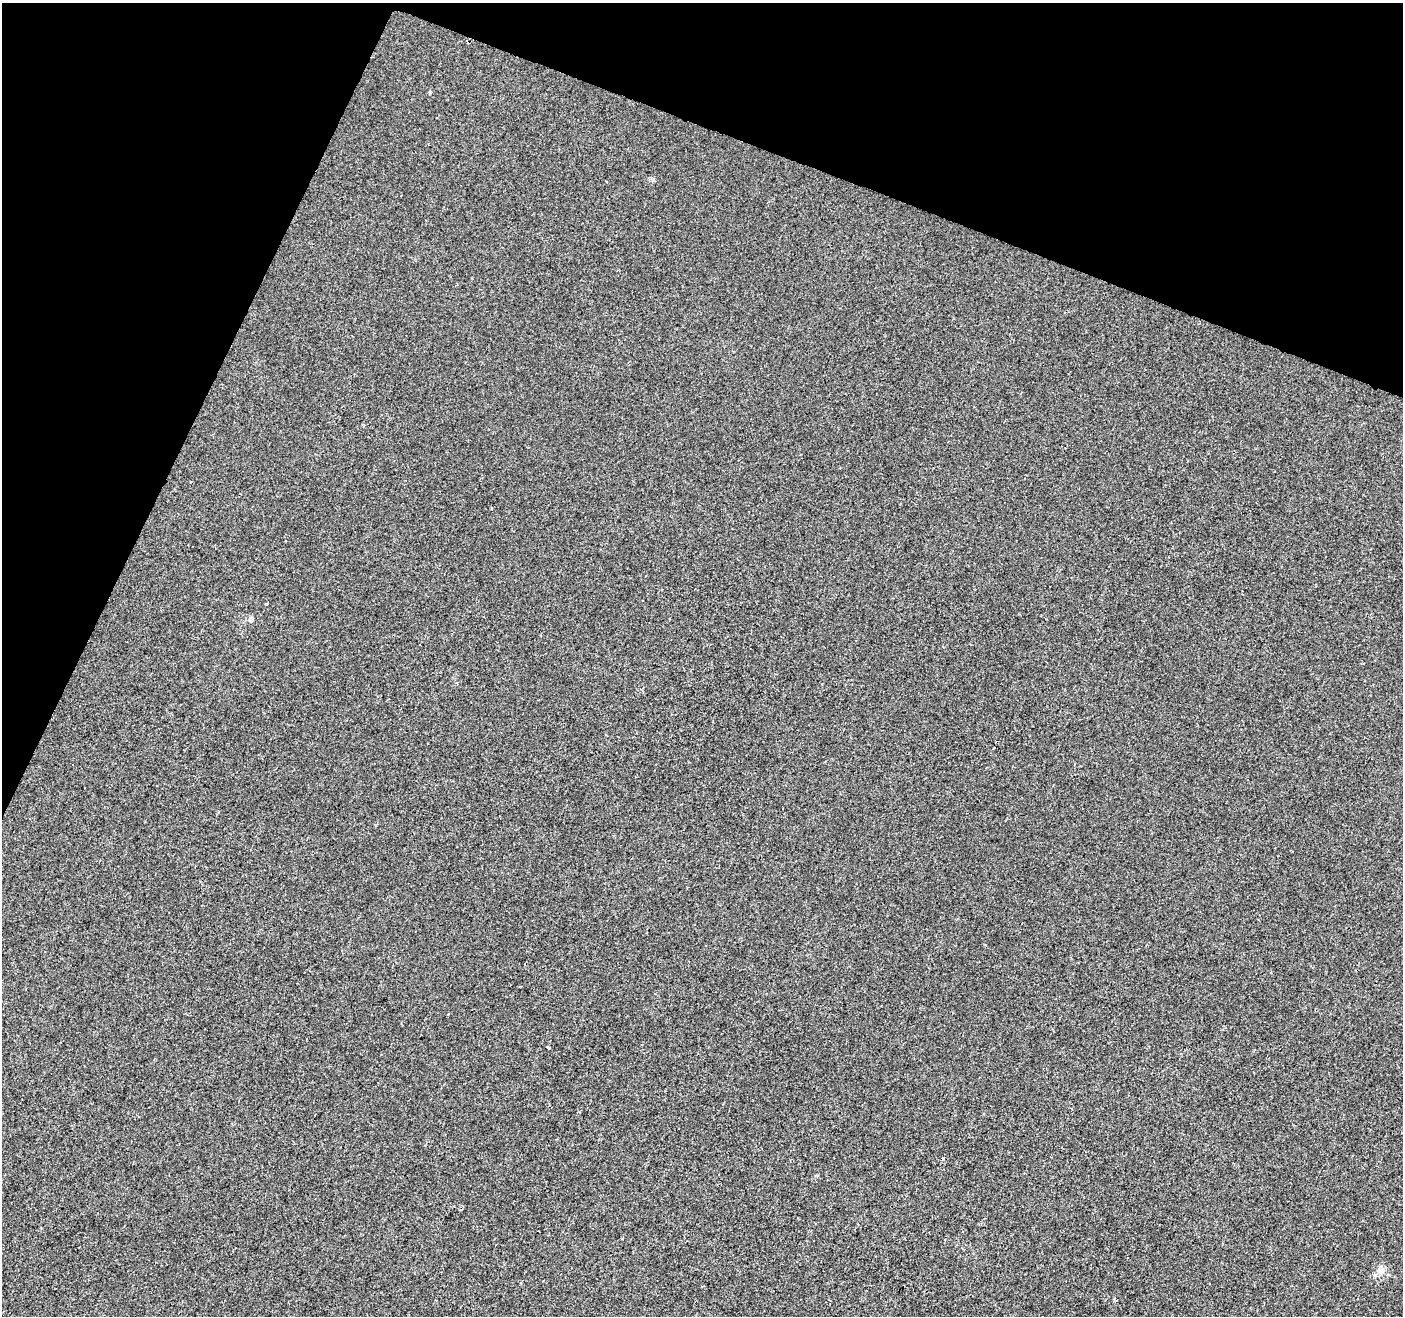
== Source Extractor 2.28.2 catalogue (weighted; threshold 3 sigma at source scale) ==
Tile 2 of 4 x 4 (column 2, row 1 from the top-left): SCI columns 1402-2802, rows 4150-5463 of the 5616 x 5741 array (HDU 1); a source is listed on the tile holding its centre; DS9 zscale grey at full resolution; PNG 1405 x 1318 px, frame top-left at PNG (2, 3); no overlay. Shown black and unused: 20% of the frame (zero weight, under 2 of 3 exposures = <1% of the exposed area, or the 3 px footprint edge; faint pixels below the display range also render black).
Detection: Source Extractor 2.28.2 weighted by HDU 2 'WHT'; one run over the whole footprint, this tile lists its part. Background 0.00143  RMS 0.0049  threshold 0.0218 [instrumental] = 3 sigma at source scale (4.5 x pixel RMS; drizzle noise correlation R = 1.50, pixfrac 1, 0.0396/0.0396 arcsec/px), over >= 5 px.
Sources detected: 5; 1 cosmic-ray / hot-pixel residue — not listed; the other 4 listed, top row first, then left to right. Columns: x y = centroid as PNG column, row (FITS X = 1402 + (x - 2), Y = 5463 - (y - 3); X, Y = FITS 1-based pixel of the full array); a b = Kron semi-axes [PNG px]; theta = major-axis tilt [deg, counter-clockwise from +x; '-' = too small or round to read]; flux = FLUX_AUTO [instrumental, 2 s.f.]
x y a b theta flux
267 603 3 3 - 1.1
251 619 6 6 - 1.8
549 1047 3 3 - 7.7
1381 1270 9 9 - 3.3